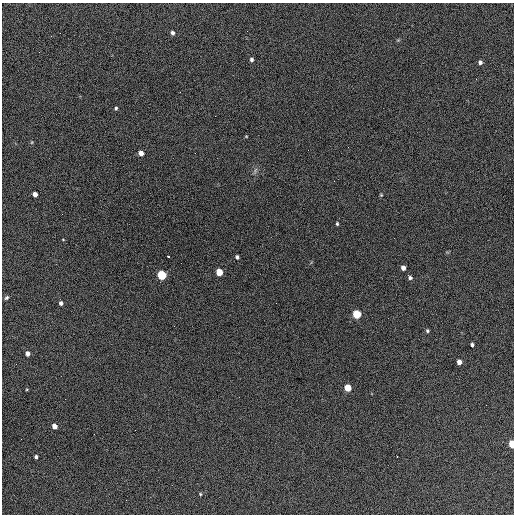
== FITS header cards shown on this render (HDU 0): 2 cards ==
NAXIS1  =                  512 / Axis length
NAXIS2  =                  512 / Axis length

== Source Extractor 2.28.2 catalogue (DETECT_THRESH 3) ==
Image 512 x 512 px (HDU 0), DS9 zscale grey, 1 PNG px = 1 image px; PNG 516 x 516 px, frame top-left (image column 1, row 512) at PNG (2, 3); no overlay
Background 671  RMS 28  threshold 82.7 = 3 sigma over >= 5 px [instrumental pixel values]
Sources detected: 35; all 35 listed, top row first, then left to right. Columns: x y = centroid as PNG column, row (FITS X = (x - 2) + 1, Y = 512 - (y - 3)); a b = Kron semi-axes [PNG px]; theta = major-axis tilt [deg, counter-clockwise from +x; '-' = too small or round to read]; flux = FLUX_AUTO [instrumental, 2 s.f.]
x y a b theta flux
247 31 2 2 - 1600
172 33 5 4 - 5300
51 36 3 2 - 1700
251 59 4 4 - 3700
480 62 4 4 - 5500
116 108 4 3 - 2600
246 136 4 2 - 1400
32 142 6 3 71 1900
141 153 5 4 - 11000
255 170 9 4 77 4200
35 194 4 4 - 10000
381 195 3 3 - 1700
337 224 4 3 - 2400
63 239 4 2 - 1200
169 256 3 3 - 5100
237 257 4 3 - 3700
403 268 5 4 - 10000
219 272 5 4 - 44000
162 275 5 5 - 130000
410 277 7 4 -50 5100
6 298 6 4 43 3300
61 303 4 4 - 5000
276 303 2 2 - 740
357 314 5 5 - 97000
427 331 5 4 - 2600
472 345 4 3 - 3800
27 353 4 4 - 8000
459 362 5 4 - 10000
16 364 2 2 - 820
347 388 5 5 - 42000
65 399 2 2 - 930
54 426 5 4 - 13000
512 444 5 4 - 56000
36 457 4 3 - 3500
200 494 4 4 - 1900
At the frame edge (FLAGS 8, measured only in part): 1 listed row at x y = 512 444